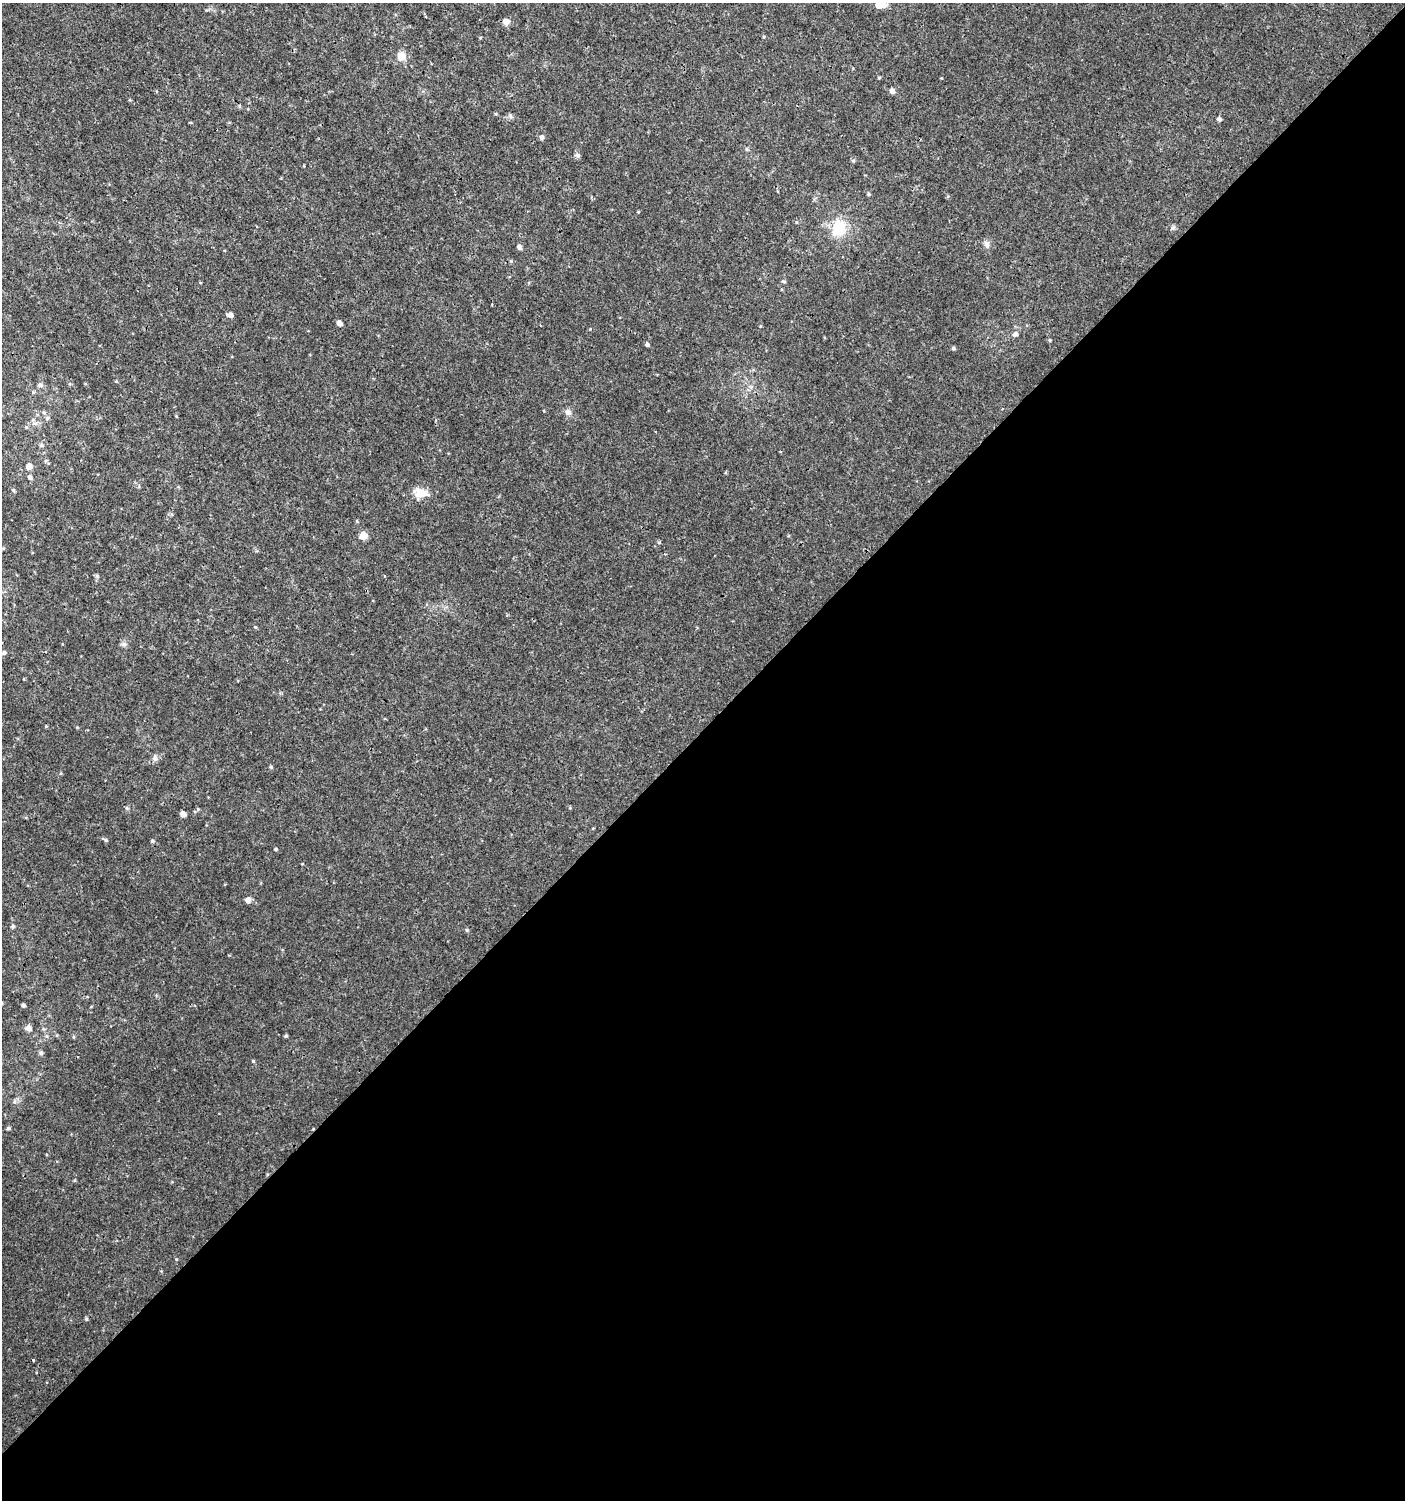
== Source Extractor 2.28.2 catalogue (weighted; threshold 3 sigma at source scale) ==
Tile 15 of 4 x 4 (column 3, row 4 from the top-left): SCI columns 3010-4412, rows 33-1530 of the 6060 x 6084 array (HDU 1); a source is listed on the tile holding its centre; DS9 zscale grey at full resolution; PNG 1407 x 1502 px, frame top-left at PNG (2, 3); no overlay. Shown black and unused: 51% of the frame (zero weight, under 3 of 4 exposures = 4% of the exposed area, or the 3 px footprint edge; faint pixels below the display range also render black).
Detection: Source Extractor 2.28.2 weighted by HDU 2 'WHT'; one run over the whole footprint, this tile lists its part. Background 0.00434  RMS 0.0022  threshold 0.00968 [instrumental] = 3 sigma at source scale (4.5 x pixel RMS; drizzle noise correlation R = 1.50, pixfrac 1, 0.0396/0.0396 arcsec/px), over >= 5 px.
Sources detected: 59; all 59 listed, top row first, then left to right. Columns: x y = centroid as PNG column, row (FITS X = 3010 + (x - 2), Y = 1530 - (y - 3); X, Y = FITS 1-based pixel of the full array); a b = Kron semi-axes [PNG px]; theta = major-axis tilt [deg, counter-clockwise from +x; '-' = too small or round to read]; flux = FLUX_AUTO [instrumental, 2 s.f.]
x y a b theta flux
879 5 5 5 - 3
884 5 6 6 - 1.2
506 21 9 9 - 0.84
401 56 9 9 - 2.2
879 78 5 3 - 0.19
892 91 7 6 - 0.66
510 116 6 4 -71 0.36
1219 119 5 4 - 0.54
542 137 6 5 - 0.48
578 155 6 6 - 0.44
853 161 6 4 -1 0.27
869 194 5 4 - 0.3
638 212 4 3 - 0.17
1173 227 7 5 67 0.42
839 228 21 17 59 5.7
987 244 10 7 -71 0.77
519 247 7 5 -44 0.56
784 281 5 4 - 0.28
230 315 5 5 - 0.88
339 323 5 4 - 1
1015 334 7 6 - 0.66
1050 340 4 4 - 0.21
647 344 4 4 - 0.51
954 348 4 4 - 0.37
116 381 5 3 - 0.19
40 385 7 6 - 0.58
568 412 9 7 -58 0.81
44 413 5 5 - 0.36
176 416 5 3 - 0.17
47 418 6 5 - 0.38
34 423 8 5 -7 0.68
42 445 6 5 - 0.39
29 466 5 5 - 1.5
30 477 6 5 - 0.58
13 490 5 5 - 0.25
421 493 19 10 -9 2.9
363 536 5 5 - 5.8
659 542 5 3 - 0.21
255 627 5 3 - 0.22
4 653 6 5 - 0.5
155 758 8 6 -82 0.69
271 767 5 4 - 0.29
127 808 6 4 -71 0.29
183 814 4 4 - 1.4
593 828 4 3 - 0.15
106 840 5 5 - 0.3
152 841 5 4 - 0.31
276 849 4 3 - 0.28
248 900 7 6 - 0.75
13 926 5 4 - 0.32
23 1005 4 4 - 0.45
29 1028 6 6 - 0.93
286 1036 4 3 - 0.29
41 1053 6 5 - 0.43
253 1061 4 4 - 0.23
15 1101 6 4 71 0.35
8 1128 4 4 - 0.36
86 1319 4 4 - 0.28
33 1360 3 3 - 0.29
Isophote crosses this tile's border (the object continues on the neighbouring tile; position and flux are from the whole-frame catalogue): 2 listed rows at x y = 879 5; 884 5
Unlisted compact peaks at least as high as the median listed source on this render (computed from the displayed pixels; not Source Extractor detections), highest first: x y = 467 930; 124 644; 97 576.